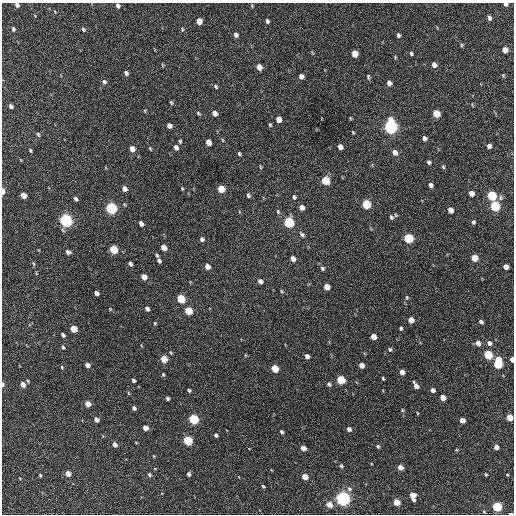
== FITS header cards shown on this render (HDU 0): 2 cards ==
NAXIS1  =                  512 / Axis length
NAXIS2  =                  512 / Axis length

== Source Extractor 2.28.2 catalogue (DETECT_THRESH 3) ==
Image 512 x 512 px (HDU 0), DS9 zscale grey, 1 PNG px = 1 image px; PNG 516 x 516 px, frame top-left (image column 1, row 512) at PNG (2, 3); no overlay
Background 209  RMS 14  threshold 43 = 3 sigma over >= 5 px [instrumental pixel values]
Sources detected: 172; all 172 listed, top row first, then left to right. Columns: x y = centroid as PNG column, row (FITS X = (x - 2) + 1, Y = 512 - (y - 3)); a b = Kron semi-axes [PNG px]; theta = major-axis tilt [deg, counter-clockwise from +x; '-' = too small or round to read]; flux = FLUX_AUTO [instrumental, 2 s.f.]
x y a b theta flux
506 4 4 3 - 2700
17 5 4 4 - 3400
118 6 5 4 - 2700
252 6 5 3 - 830
489 18 5 4 - 2700
199 21 5 4 - 11000
267 21 4 3 - 2100
13 29 5 4 - 1800
83 29 5 4 - 1300
182 29 5 3 - 900
236 35 5 4 - 3400
398 35 5 4 - 2100
461 45 6 3 -89 1200
505 50 5 4 - 8400
411 53 4 3 - 1600
355 54 5 5 - 14000
395 57 5 3 - 900
162 65 5 3 - 800
434 65 5 4 - 5800
259 67 5 4 - 9600
126 73 4 4 - 2400
503 75 5 4 - 920
301 76 5 4 - 4400
368 77 7 3 -80 1300
104 82 6 5 - 2300
389 83 5 4 - 5200
216 86 5 4 - 1500
171 102 6 3 -63 1100
11 106 5 4 - 2900
198 113 5 4 - 1200
215 113 5 4 - 5400
436 113 5 5 - 23000
350 118 5 3 - 900
278 119 5 4 - 8300
270 125 5 3 - 1100
169 126 5 4 - 4400
390 127 7 5 -82 290000
353 132 4 3 - 860
38 134 6 4 -72 1400
424 138 5 4 - 3200
180 141 5 3 - 1400
208 142 5 4 - 9100
489 146 5 4 - 3400
176 147 5 4 - 4300
340 147 5 4 - 6300
150 148 5 3 - 950
132 149 5 4 - 7900
30 150 3 3 - 1200
394 152 6 5 - 5300
239 154 5 3 - 1400
429 162 4 3 - 1800
260 167 6 3 -81 890
443 167 5 4 - 1000
325 181 5 5 - 33000
430 185 4 4 - 3100
124 189 5 4 - 4600
182 189 4 3 - 930
221 189 5 5 - 19000
3 191 5 3 - 6900
471 193 5 4 - 7600
23 195 5 4 - 10000
248 195 5 4 - 1900
492 196 5 5 - 59000
294 197 6 4 -71 1500
500 198 7 6 - 2400
75 199 4 3 - 2300
366 204 6 5 - 49000
495 206 6 5 - 80000
302 207 5 4 - 5600
111 208 6 5 - 130000
450 210 5 4 - 7300
278 212 7 5 -76 1600
391 217 7 5 -61 2100
66 220 6 5 - 220000
289 222 6 5 - 90000
473 222 5 4 - 1800
141 223 5 4 - 4300
302 234 7 5 -54 2000
409 238 5 5 - 72000
202 239 5 4 - 2400
164 248 5 4 - 11000
114 249 5 5 - 36000
68 252 5 4 - 2800
157 255 5 3 - 1200
474 258 5 5 - 19000
293 259 5 4 - 5500
159 261 5 3 - 2700
33 264 6 3 -71 1000
130 264 4 3 - 2500
207 266 5 4 - 6400
506 267 5 4 - 6500
322 268 5 4 - 1800
144 277 5 4 - 8900
260 281 5 4 - 4000
327 287 5 4 - 9500
281 291 5 3 - 960
96 293 5 4 - 4000
407 297 7 5 84 1400
181 299 5 5 - 39000
110 309 4 3 - 740
147 309 5 4 - 3000
188 311 5 5 - 27000
411 320 5 4 - 9000
481 322 4 4 - 2400
155 323 4 3 - 840
401 328 4 3 - 1500
74 329 5 4 - 18000
63 335 4 3 - 2500
373 337 5 4 - 8900
478 343 5 4 - 6300
489 343 6 5 - 3800
63 347 5 3 - 1400
390 349 5 4 - 1700
171 353 5 3 - 790
488 355 5 5 - 52000
307 356 4 4 - 3600
164 359 5 4 - 19000
512 359 4 3 - 5100
498 363 9 5 87 58000
87 365 5 4 - 5600
361 365 5 4 - 6700
62 367 4 3 - 870
275 369 5 4 - 27000
402 372 5 4 - 6800
163 375 5 4 - 1100
383 378 4 2 - 1200
133 380 4 3 - 2000
341 380 5 5 - 40000
3 384 5 3 - 2300
329 384 5 4 - 1900
23 385 5 4 - 7500
416 386 6 4 -59 6200
189 390 4 3 - 1700
432 390 4 4 - 4500
167 398 4 3 - 2200
443 398 5 4 - 10000
88 404 5 4 - 11000
134 408 4 3 - 2300
402 410 5 4 - 1100
417 413 4 2 - 700
509 417 5 4 - 19000
194 419 5 5 - 80000
96 420 5 4 - 4200
462 420 5 4 - 7600
145 428 5 4 - 6100
349 429 4 4 - 3800
282 432 4 3 - 1600
216 435 4 3 - 2200
188 440 5 5 - 60000
115 445 5 4 - 4600
378 446 4 4 - 1500
496 447 4 4 - 5200
303 448 5 4 - 7400
154 456 5 3 - 720
341 466 6 4 -28 1700
400 467 5 4 - 8200
68 474 5 4 - 10000
189 474 4 3 - 2300
486 474 4 3 - 1100
40 475 3 3 - 1100
149 475 4 4 - 1800
507 475 4 3 - 780
305 477 5 4 - 12000
263 486 3 3 - 1200
349 489 7 6 - 2700
413 496 7 4 -73 13000
343 498 6 5 - 330000
396 502 5 4 - 18000
329 505 5 4 - 10000
497 507 5 4 - 76000
484 512 5 3 - 970
510 514 4 2 - 1600
At the frame edge (FLAGS 8, measured only in part): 8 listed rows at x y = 506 4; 17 5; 118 6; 3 191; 512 359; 3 384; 509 417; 510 514